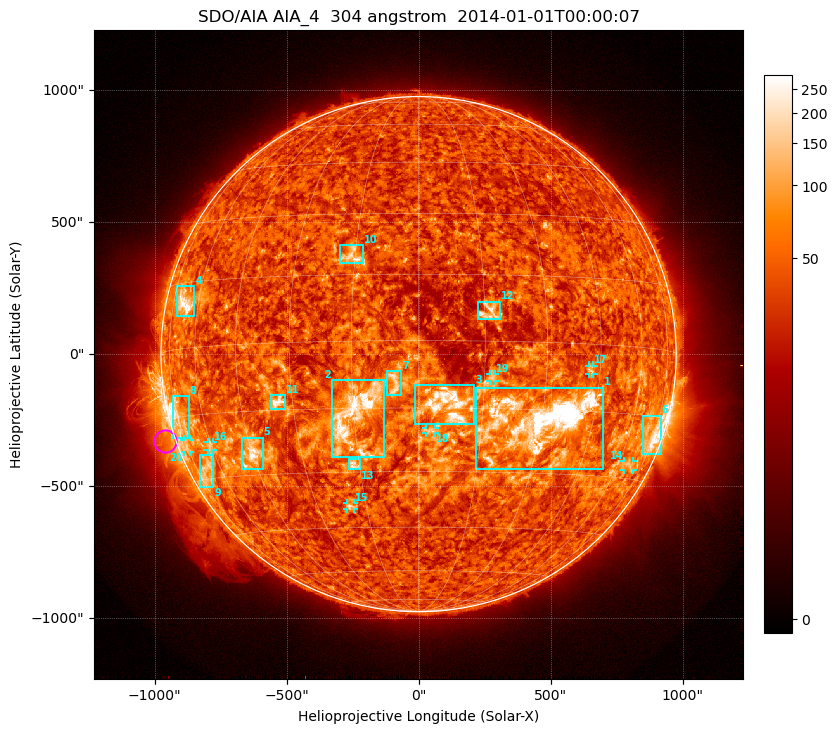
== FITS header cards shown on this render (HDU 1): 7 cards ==
TELESCOP= 'SDO/AIA'
INSTRUME= 'AIA_4'
WAVELNTH=                  304
WAVEUNIT= 'angstrom'
DATE-OBS= '2014-01-01T00:00:07.12'
CTYPE1  = 'HPLN-TAN'
CTYPE2  = 'HPLT-TAN'

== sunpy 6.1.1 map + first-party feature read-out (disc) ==
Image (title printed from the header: SDO/AIA AIA_4  304 angstrom  2014-01-01T00:00:07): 1024 x 1024 px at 2.4 arcsec/px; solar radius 976 arcsec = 407 px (full disc in frame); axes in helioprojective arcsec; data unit not stated in the header (colour bar unlabelled)
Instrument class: DISC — disc imager (sunpy class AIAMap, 304 A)
Bright regions (active regions / flare kernels): reference = the median radial profile (limb darkening/brightening removed); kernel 9 px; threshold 5 sigma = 67.1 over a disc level ~40.1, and >= 1.15x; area >= 12 px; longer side >= 10 px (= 24 arcsec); searched inside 0.97 R_sun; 21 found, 20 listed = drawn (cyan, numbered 1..; 7 of them under ~33 arcsec drawn as corner ticks so the feature stays visible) (cap 20 boxes per figure: the strongest are kept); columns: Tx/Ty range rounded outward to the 5 arcsec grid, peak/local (2 s.f.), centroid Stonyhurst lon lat
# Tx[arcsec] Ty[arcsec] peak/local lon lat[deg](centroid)
1 215..700 -440..-125 20 +30 -18
2 -330..-130 -390..-95 8.8 -15 -16
3 -15..210 -270..-115 6.1 +7 -14
4 -915..-850 145..260 7.3 -67 +10
5 -670..-590 -440..-315 7.3 -45 -25
6 850..920 -380..-230 5.6 +73 -20
7 -120..-65 -155..-65 5 -5 -9
8 -930..-870 -320..-155 6.5 -73 -15
9 -830..-775 -505..-380 3.6 -68 -28
10 -300..-205 345..415 4 -16 +19
11 -560..-505 -210..-155 6.3 -34 -13
12 225..310 135..200 3.6 +16 +7
13 -265..-220 -440..-395 4 -16 -28
14 780..810 -440..-405 3.1 +66 -27
15 -270..-245 -585..-565 3.8 -20 -39
16 -800..-780 -365..-330 3.2 -61 -22
17 645..665 -75..-40 3.3 +42 -6
18 25..65 -300..-280 2.8 +3 -20
19 270..290 -100..-75 2.8 +17 -8
20 -890..-865 -370..-325 3 -75 -22
Off-limb structures (1.02-1.3 R_sun): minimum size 162 px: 3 found; the strongest spans PA ~65..145 deg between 1.02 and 1.3 R_sun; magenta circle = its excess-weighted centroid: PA ~110 deg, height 1.04 R_sun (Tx ~-960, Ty ~-330 arcsec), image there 5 x the reference